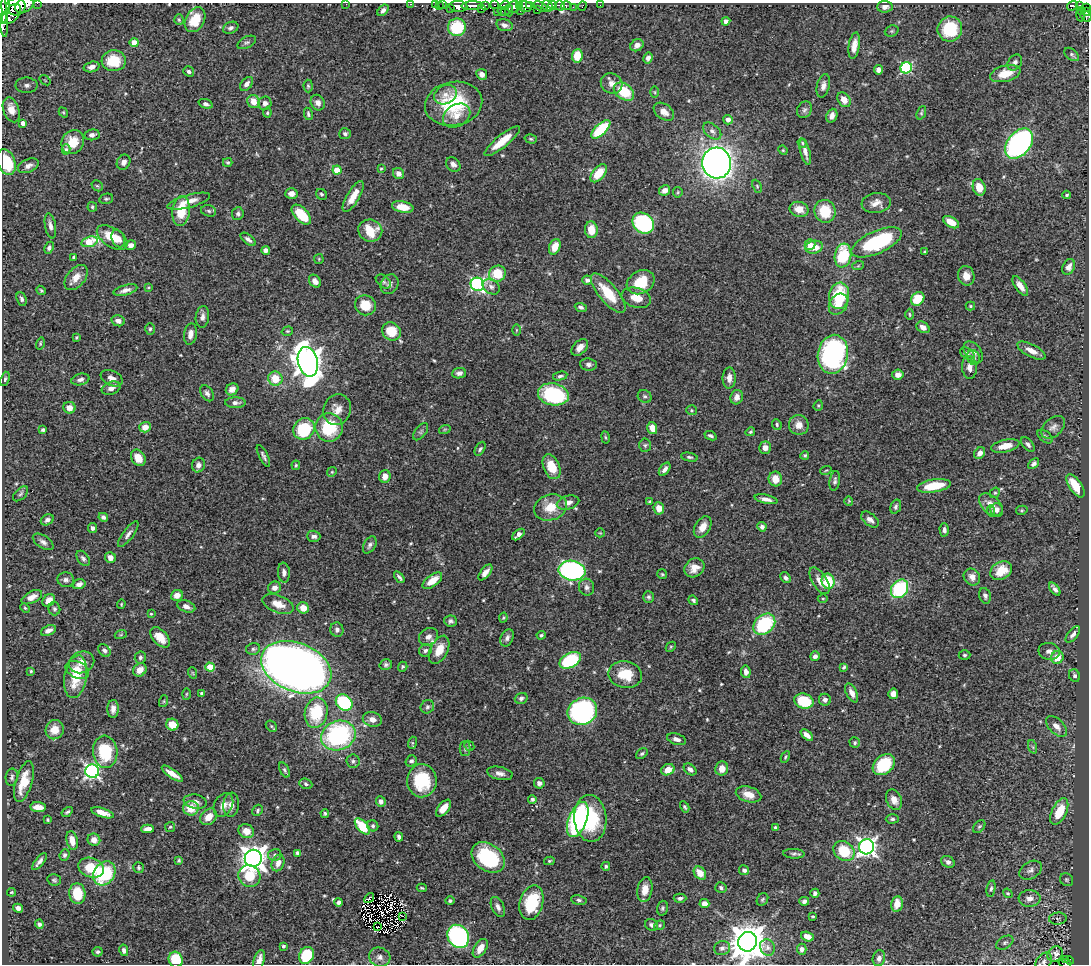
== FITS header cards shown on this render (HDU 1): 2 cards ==
NAXIS1  =                 1087
NAXIS2  =                  962

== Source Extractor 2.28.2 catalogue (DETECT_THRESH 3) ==
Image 1087 x 962 px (HDU 1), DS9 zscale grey, 1 PNG px = 1 image px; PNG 1091 x 966 px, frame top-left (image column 1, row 962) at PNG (2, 3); each listed source drawn as its Kron ellipse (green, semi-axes under 4 px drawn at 4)
Background 0.651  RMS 0.02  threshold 0.0595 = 3 sigma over >= 5 px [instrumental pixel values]
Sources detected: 544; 5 with non-positive FLUX_AUTO (blend fragments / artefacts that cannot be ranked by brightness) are neither listed nor drawn; of the other 539, the 500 brightest by FLUX_AUTO listed and drawn (39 fainter detections omitted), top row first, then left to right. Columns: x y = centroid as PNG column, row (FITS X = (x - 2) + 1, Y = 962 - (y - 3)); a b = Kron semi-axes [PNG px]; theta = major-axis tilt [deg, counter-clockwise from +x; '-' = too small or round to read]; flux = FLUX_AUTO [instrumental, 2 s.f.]
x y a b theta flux
37 3 2 2 - 21
346 4 2 2 - 8.1
411 4 3 2 - 17
6 5 10 3 -87 80
24 5 10 7 27 730
435 5 2 2 - 11
439 5 3 2 - 13
442 5 3 2 - 4.2
485 5 3 2 - 10
494 5 3 2 - 16
505 5 5 3 - 72
519 5 4 3 - 45
529 5 4 3 - 43
553 5 4 3 - 150
600 5 2 2 - 4.3
458 6 9 5 -4 480
472 6 11 3 2 550
525 6 7 5 -17 480
548 6 6 5 - 360
560 6 5 5 - 160
567 6 5 3 - 16
582 6 5 2 - 6.8
1072 6 5 4 - 82
1079 6 4 3 - 93
16 7 9 8 - 590
514 7 7 5 19 130
541 7 7 3 -33 190
573 7 2 2 - 5.3
885 7 8 5 4 6.2
1087 7 3 2 - 17
482 8 3 2 - 60
451 9 2 2 - 20
383 10 7 4 49 4.7
509 10 6 2 -88 38
537 10 2 2 - 100
503 11 6 3 -13 22
520 11 2 2 - 9.9
1081 11 3 2 - 11
1086 11 4 3 - 10
2 12 25 4 -84 800
497 12 3 3 - 15
11 14 12 7 47 390
1080 16 6 2 -75 39
1086 16 6 5 - 98
3 18 5 4 - 410
179 20 5 4 - 1.8
195 20 13 9 59 30
726 21 4 4 - 4.6
504 25 8 5 -14 5.5
457 27 9 9 - 63
231 28 8 5 22 3.9
950 29 12 12 - 57
892 31 7 5 21 2.3
134 42 4 4 - 18
247 42 10 5 26 2.9
637 45 7 5 36 7
854 46 13 5 81 11
1072 54 8 5 -38 3
577 56 7 5 84 25
648 58 5 4 - 4.9
114 61 12 10 -3 35
1015 63 9 6 54 5.1
92 67 8 5 16 6.3
906 68 6 5 - 160
878 70 5 4 - 5.7
189 71 6 4 -34 3.5
482 74 5 5 - 6.7
1005 74 15 8 15 24
45 80 6 3 -37 1.4
612 83 11 10 - 10
247 84 8 5 51 5.4
27 85 11 8 0 7
308 86 6 4 -88 2.1
823 86 12 6 76 6.6
624 92 11 7 -36 47
655 92 6 4 -89 1.7
445 95 12 9 26 11
844 100 8 6 -54 13
253 102 7 6 - 16
265 103 7 6 - 5.6
318 103 8 6 -59 7.4
206 104 7 4 -20 3.5
454 104 29 22 10 90
11 110 13 8 -71 15
804 110 9 7 62 3.9
63 112 5 3 - 1.3
664 112 11 7 -36 10
267 113 5 4 - 1.8
921 113 7 3 69 1.8
308 114 6 3 -78 2.4
457 116 15 10 34 15
832 116 7 5 68 6.4
728 120 5 4 - 8.6
23 123 4 4 - 6.9
601 129 12 5 43 87
712 131 10 6 -40 5.4
345 134 6 5 - 3.2
92 135 7 5 7 5.3
531 139 6 4 -16 2
502 141 22 6 39 26
73 142 12 11 - 23
802 143 5 4 - 1.7
1019 143 17 11 51 340
66 149 5 4 - 2.4
783 150 5 4 - 1.5
805 152 13 5 -75 6.9
6 162 13 9 -70 48
124 162 8 6 57 6
228 162 5 4 - 2
717 163 15 14 - 1100
453 164 8 6 -47 5.1
28 166 11 6 23 6.9
381 169 3 3 - 1.3
337 170 4 4 - 27
599 173 10 6 50 26
399 174 6 5 - 6.8
97 186 6 5 - 2.2
757 186 7 4 -65 2
979 187 8 6 -72 19
665 190 6 5 - 7.7
678 192 5 5 - 1.6
291 194 6 5 - 7.8
321 194 6 5 - 2.1
1067 195 4 4 - 2.2
353 196 18 6 59 19
106 199 7 5 13 2.3
189 201 22 6 15 14
876 203 14 10 7 11
92 207 5 4 - 2.1
403 207 11 5 -10 21
799 209 9 7 -13 15
181 211 15 9 83 36
209 211 7 5 -17 2.5
825 211 11 10 - 43
238 214 6 5 - 3.5
301 215 12 6 -47 43
951 222 9 5 -30 16
643 223 11 9 -41 140
50 226 13 5 -80 6.5
591 230 8 6 -86 19
370 231 12 11 - 30
112 237 17 9 -33 29
118 239 9 6 -67 8.7
248 239 9 4 -39 4.8
89 242 8 5 18 49
877 242 27 11 24 130
131 245 5 4 - 6.1
810 245 5 5 - 14
555 247 8 5 69 17
814 247 9 6 10 20
49 248 6 4 65 3.3
266 250 4 4 - 6.3
925 252 4 2 - 1.8
843 255 12 8 81 74
73 257 4 3 - 1.8
319 259 5 4 - 1.5
858 266 6 3 19 1.7
1069 267 8 6 61 7
497 274 8 8 - 38
966 276 10 8 -78 11
76 277 14 9 50 14
587 280 5 4 - 5
315 281 7 5 -51 6.4
383 282 9 5 -39 3
641 282 14 11 29 38
390 284 10 8 60 6.2
477 284 7 6 - 220
1020 286 11 5 -54 9.9
148 287 4 4 - 1.7
491 287 9 7 -34 5.3
41 290 5 4 - 1.8
125 290 12 5 15 6.3
608 293 24 9 -50 37
839 296 13 10 81 67
636 298 15 9 -17 17
22 299 7 4 -65 4.1
918 299 7 6 - 35
838 304 11 8 54 17
365 305 11 10 - 25
970 306 5 4 - 1.6
581 307 6 4 -21 3.4
909 314 5 3 - 1.3
202 317 11 6 83 5.9
118 321 7 5 -13 5.9
923 327 7 5 -32 7
150 329 6 5 - 2.2
516 330 6 4 90 1.6
287 331 6 4 18 1.8
391 331 10 8 -41 33
190 334 11 6 81 7.9
76 337 3 3 - 1.6
40 343 6 4 73 1.6
580 347 10 6 45 9.5
1031 351 15 6 -27 11
973 352 12 8 -51 7.7
967 353 8 5 -32 3.2
833 354 19 15 79 290
974 358 7 6 - 3.6
308 362 15 10 -76 1800
588 364 8 6 -8 4.8
969 367 11 7 -86 7.7
459 373 7 5 7 5.1
898 375 6 5 - 7.9
560 376 7 4 13 3.2
112 378 12 7 -25 8.5
729 378 10 6 89 8.9
5 379 7 4 71 2.2
80 379 9 5 14 5.2
275 379 7 7 - 28
111 388 10 6 21 6.8
232 389 6 5 - 7.5
207 393 9 6 -55 4.3
553 394 15 11 -11 140
645 396 7 6 - 3.2
737 397 7 6 - 7.7
235 403 10 5 0 5.4
818 405 5 4 - 1.8
69 408 6 5 - 10
337 410 16 13 74 16
691 410 5 5 - 1.9
777 425 6 4 -67 2
799 425 10 9 - 12
145 427 5 5 - 15
329 427 14 13 - 61
1053 427 14 9 41 7.4
652 428 6 5 - 13
304 429 11 10 - 85
445 429 6 3 19 1.7
43 430 3 3 - 2.3
421 432 10 5 53 3.1
750 432 5 4 - 1.9
711 436 6 3 -23 3
606 437 6 3 -81 1.5
1045 437 9 5 -38 3.5
645 445 7 5 87 2.8
1028 445 8 5 -49 3.6
1005 446 14 6 12 17
765 448 6 6 - 8.2
480 449 8 4 60 2.8
980 453 6 5 - 7.4
805 455 4 4 - 2.2
263 456 12 4 -63 3.7
689 457 8 4 -12 2.6
138 458 8 6 -55 17
1034 464 6 4 41 3.9
198 465 7 6 - 5.3
296 465 5 3 - 1.8
551 467 13 8 -68 29
665 469 8 4 55 5.3
826 470 6 3 20 1.4
332 472 5 4 - 1.7
385 476 6 5 - 12
775 479 7 6 - 17
835 481 10 5 81 3.7
934 486 17 6 9 40
1075 486 13 6 -56 32
995 493 5 4 - 2
21 494 9 5 45 2.7
766 499 11 4 -12 6.7
650 501 4 3 - 1.6
849 501 4 4 - 1.4
568 503 11 6 15 7.9
991 505 14 8 -43 15
551 507 17 12 19 26
896 507 7 5 73 3.7
659 508 6 5 - 14
997 510 6 6 - 5.9
1022 510 6 4 13 1.7
991 511 5 4 - 2.4
103 517 5 4 - 3.8
47 520 7 5 33 4.2
870 520 10 6 -38 7
703 527 11 7 58 14
762 527 4 4 - 4.2
93 528 5 4 - 5.7
944 530 6 5 - 3.5
600 533 4 4 - 1.3
128 534 15 5 53 5.9
518 534 7 4 41 6
314 536 7 5 -2 5
43 542 12 6 -33 5.3
370 545 9 5 59 4.3
110 557 5 5 - 7.4
83 558 8 5 -52 3.6
694 568 10 9 - 13
572 571 13 10 -10 320
1001 571 11 8 31 28
284 572 10 6 -85 5.3
485 572 9 4 52 7.1
662 574 5 5 - 1.8
399 577 6 3 -53 2.9
972 577 9 7 -49 8
785 578 6 4 -44 4.1
66 580 8 7 - 4.7
432 581 11 5 36 21
820 581 15 7 -58 12
828 581 8 6 -77 44
79 584 7 5 16 5.8
587 587 8 7 - 4.9
274 588 6 6 - 7.8
899 589 10 8 52 99
1055 589 7 3 -53 4.6
177 595 6 5 - 9.2
985 596 8 5 -72 4.3
32 597 11 5 26 10
649 597 6 5 - 3
823 598 5 3 - 1.3
49 600 7 5 45 11
693 600 5 4 - 2.7
121 604 4 4 - 1.3
278 604 16 8 -21 17
186 606 9 5 -19 7.5
25 608 5 3 - 1.4
303 608 6 5 - 17
54 609 6 6 - 2.9
151 614 4 3 - 1.3
503 618 5 4 - 1.5
450 621 6 5 - 3.5
764 624 12 9 42 89
48 630 8 4 24 5.9
337 630 7 6 - 4.7
121 634 6 4 20 1.6
1073 634 10 4 50 4.8
541 635 4 4 - 2.2
160 637 12 7 -48 19
428 637 10 8 35 8.6
507 638 9 6 64 4.8
671 647 6 3 45 1.5
253 649 7 5 11 3.4
104 650 7 5 -49 3.6
425 650 6 6 - 3.3
439 650 15 8 64 21
1049 651 11 8 -11 7
965 655 6 4 0 2.3
815 656 5 5 - 4.8
1057 657 7 6 - 21
140 658 6 5 - 3.1
570 660 11 7 28 99
82 662 13 10 22 17
386 665 6 5 - 2.8
210 667 4 4 - 32
296 667 37 24 -21 1600
403 667 5 4 - 1.9
844 667 4 3 - 1.9
77 670 12 8 -27 14
140 670 7 6 - 11
31 671 4 3 - 1.7
746 672 6 4 -81 6.7
193 673 6 3 -71 1.6
625 674 17 13 -10 33
1074 676 6 5 - 3.1
76 677 21 11 81 42
201 693 4 4 - 2.1
852 693 10 5 -63 8
186 694 6 4 88 1.6
893 694 5 5 - 10
521 698 6 5 - 3.1
825 700 6 6 - 4.7
164 701 6 4 72 1.6
804 701 10 7 -20 55
344 703 9 7 -42 100
427 707 7 6 - 3.5
113 709 9 5 -89 7.5
582 711 15 13 29 230
316 713 15 11 79 59
372 719 10 7 -15 8.8
172 725 6 6 - 20
271 726 6 5 - 2.2
1056 726 13 7 -44 9.4
55 730 10 9 - 20
338 735 17 14 21 190
807 735 7 4 -42 7.3
677 739 10 5 -15 5.8
412 743 6 4 72 1.8
855 743 5 5 - 2.1
469 746 5 4 - 1.8
1033 747 7 4 -71 2.5
465 748 7 5 90 2.9
105 752 16 12 -85 64
642 754 6 4 38 2.5
785 757 6 3 61 1.7
353 761 7 6 - 3.5
411 761 6 5 - 4.4
884 765 12 9 42 68
690 769 7 5 -39 4.6
722 769 7 6 - 12
284 770 8 4 -64 2.5
668 770 7 5 25 13
92 771 7 6 - 350
500 773 13 6 -12 7.3
172 774 12 4 -35 13
12 777 8 6 81 3.4
422 781 16 14 88 66
24 782 21 8 74 31
539 783 5 5 - 4.4
306 784 6 5 - 3.1
749 794 13 7 -16 14
532 799 4 4 - 3
894 800 10 7 -65 10
195 802 12 7 -9 7.1
381 802 5 4 - 5
223 805 12 9 61 10
231 805 12 8 85 7.7
38 807 8 5 -6 13
685 807 6 3 -60 2.2
191 808 8 7 - 23
443 808 10 5 51 14
258 810 6 4 61 2.2
67 812 6 3 34 2.5
1059 812 14 7 64 40
102 813 11 4 -18 12
325 813 4 3 - 2.2
209 817 9 7 45 15
590 818 23 16 -86 77
892 819 6 4 1 2.8
48 820 3 3 - 1.6
578 820 18 9 69 270
362 826 10 5 -48 48
373 826 6 5 - 2.7
979 826 7 5 48 2.4
170 827 5 5 - 2
775 827 3 3 - 2
148 829 6 4 3 8.4
246 831 8 7 - 14
399 837 5 3 - 4.3
72 840 9 5 -78 12
94 840 6 6 - 9.1
867 847 7 7 - 540
844 851 11 9 -40 43
298 853 4 4 - 3.9
794 854 11 5 -3 3.6
65 855 6 5 - 3.4
275 855 6 6 - 3.1
488 857 18 13 -39 80
253 858 8 8 - 1400
179 860 4 4 - 1.9
549 861 5 4 - 2
39 862 10 4 50 5.3
948 862 7 5 -30 4.8
278 863 8 6 67 9.3
606 866 4 4 - 2.1
91 868 13 9 -19 37
139 868 6 5 - 2.4
744 870 5 5 - 3.6
1031 870 12 8 31 6.9
104 873 13 10 53 90
700 873 7 5 -51 18
249 876 11 10 - 43
54 880 7 5 -13 2.6
1067 880 7 6 - 2.6
422 888 5 3 - 1.7
721 888 6 5 - 2.7
991 888 8 4 79 2.8
645 890 12 7 80 15
12 892 4 3 - 1.5
815 893 4 4 - 3.5
1008 893 5 4 - 1.7
77 894 10 8 -85 40
369 898 5 2 - 5.9
680 898 6 4 2 3.5
1030 898 11 8 2 10
762 899 7 5 54 2.2
579 900 8 5 -9 3.1
450 901 5 4 - 2.8
804 901 5 4 - 4.1
339 902 4 4 - 3.7
531 903 18 11 75 64
704 903 5 4 - 8.7
897 904 8 5 79 16
498 907 11 6 -65 5.9
18 908 5 4 - 6.4
662 908 7 5 75 2.6
403 916 3 2 - 1.8
813 916 3 2 - 1.3
1058 919 9 6 5 4
39 924 4 4 - 3.3
652 925 7 5 -35 4.5
659 925 6 4 22 1.8
377 927 2 2 - 1.6
458 936 12 10 -56 240
807 936 6 4 -19 11
747 942 10 9 - 3400
1005 943 9 6 31 4.3
283 946 4 3 - 2.9
767 947 8 7 - 4.8
480 948 10 6 57 13
722 948 8 7 - 4.7
802 949 5 4 - 4.9
124 950 6 4 -76 4
98 952 5 5 - 2.7
1055 954 8 7 - 10
306 955 9 7 63 56
380 957 11 9 -22 7.1
879 958 8 6 77 6.4
1065 959 4 2 - 2.9
176 960 8 7 - 53
259 960 10 5 73 8.8
1070 961 4 3 - 48
1044 962 9 7 53 6.1
1065 963 6 3 -13 35
At the frame edge (FLAGS 8, measured only in part): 15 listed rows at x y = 37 3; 346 4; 411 4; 24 5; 1087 7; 1086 11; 2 12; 1086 16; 3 18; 6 162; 747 942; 176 960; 259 960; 1044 962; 1065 963
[39 fainter detections neither listed nor drawn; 5 non-positive-flux detections neither listed nor drawn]